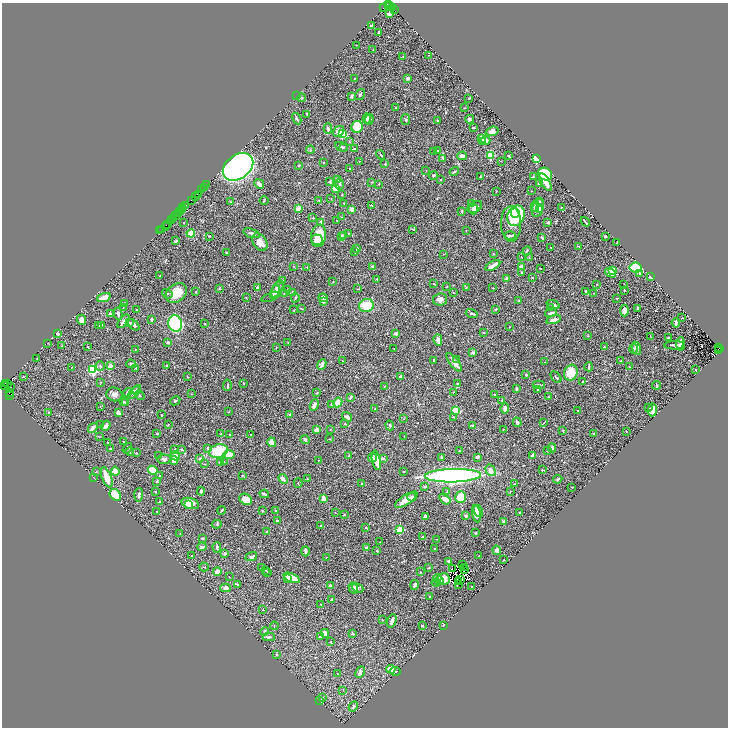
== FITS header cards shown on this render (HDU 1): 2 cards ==
NAXIS1  =                 1452
NAXIS2  =                 1451

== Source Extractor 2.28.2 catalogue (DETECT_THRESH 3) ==
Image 1452 x 1451 px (HDU 1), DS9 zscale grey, zoomed out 1/2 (1 PNG px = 2 x 2 image px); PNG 730 x 730 px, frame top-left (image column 1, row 1450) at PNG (2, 3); each listed source drawn as its Kron ellipse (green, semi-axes under 4 px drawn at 4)
Background 0.712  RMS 0.031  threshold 0.0918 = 3 sigma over >= 5 px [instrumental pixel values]
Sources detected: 584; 55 cannot appear on this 1/2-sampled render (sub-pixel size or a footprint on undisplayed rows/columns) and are neither listed nor drawn; of the other 529, the 500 brightest by FLUX_AUTO listed and drawn (29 fainter detections omitted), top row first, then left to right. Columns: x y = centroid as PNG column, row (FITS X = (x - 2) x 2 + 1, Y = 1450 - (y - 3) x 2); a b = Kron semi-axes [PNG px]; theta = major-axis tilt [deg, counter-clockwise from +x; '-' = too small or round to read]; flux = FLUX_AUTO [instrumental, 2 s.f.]
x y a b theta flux
389 5 3 1 - 91
389 7 4 2 - 370
392 7 3 2 - 660
383 8 3 1 - 42
394 9 3 2 - 360
389 14 3 2 - 59
371 26 3 2 - 7.9
378 32 3 2 - 11
356 45 3 2 - 2.2
373 50 3 1 - 2.6
429 55 3 2 - 2.7
403 57 2 2 - 2.7
408 78 2 2 - 25
354 79 2 2 - 2
360 95 6 3 57 9.7
297 96 3 2 - 3
351 96 4 2 - 12
302 98 4 3 - 5.6
469 98 2 2 - 3.9
396 108 3 2 - 5
465 108 3 2 - 2.2
307 114 3 2 - 4.7
367 118 5 4 - 20
297 119 6 3 -63 10
369 119 5 3 - 8.9
406 119 5 4 - 8
470 119 4 3 - 13
437 121 3 3 - 4.8
357 127 6 6 - 190
473 128 3 1 - 4.7
328 129 5 3 - 13
338 131 6 4 38 31
492 131 7 4 18 29
342 134 3 3 - 370
481 138 4 3 - 41
486 140 4 3 - 30
482 141 3 2 - 5.6
349 142 3 2 - 3.9
341 147 6 3 -28 7.4
343 147 4 3 - 4.5
354 149 4 2 - 10
310 150 4 3 - 6.8
438 151 4 3 - 4.8
434 152 3 2 - 3.1
380 155 5 2 - 4.5
491 155 3 3 - 320
462 156 5 3 - 20
509 156 2 2 - 9.8
443 158 3 3 - 4.4
536 158 3 2 - 280
359 161 2 2 - 2
501 161 2 2 - 2.3
323 163 2 2 - 3
385 164 2 2 - 5.5
299 165 2 2 - 6.5
238 167 17 12 36 3300
349 168 2 2 - 2.3
426 171 2 2 - 2
454 171 5 2 - 6
545 174 7 6 - 330
434 175 4 2 - 8.7
480 177 3 2 - 4.3
533 177 2 2 - 6.4
338 179 3 3 - 14
441 180 2 2 - 6.3
330 182 3 2 - 5.1
372 182 3 2 - 4
545 182 10 4 -58 40
207 184 2 1 - 89
259 184 5 3 - 30
339 184 5 3 - 12
379 184 2 2 - 3.8
539 184 4 2 - 22
204 187 2 1 - 21
335 188 3 3 - 70
202 190 3 1 - 69
496 191 2 1 - 2.4
531 191 2 2 - 2.3
198 194 3 1 - 260
342 195 2 2 - 3.8
195 197 3 2 - 160
331 198 2 2 - 2
191 200 2 1 - 32
264 200 4 2 - 6.1
319 201 3 2 - 4.7
539 201 3 3 - 13
231 202 3 2 - 3.4
344 203 2 2 - 3.9
471 204 4 3 - 15
186 205 2 1 - 130
371 205 3 2 - 3.3
535 206 6 3 77 12
475 207 8 5 30 30
561 207 2 1 - 2.1
183 208 2 1 - 65
298 208 3 3 - 63
538 208 9 5 74 36
352 209 4 4 - 31
473 209 5 4 - 17
182 210 2 1 - 49
540 210 4 3 - 7.4
179 211 3 1 - 270
462 211 3 2 - 7.7
178 213 3 1 - 280
515 213 5 3 - 140
176 215 3 2 - 190
516 216 10 8 67 530
342 217 2 2 - 3.7
173 218 3 2 - 99
313 218 3 2 - 3.4
172 220 2 1 - 74
337 220 2 2 - 3.6
184 222 2 2 - 2.8
320 222 3 3 - 21
548 222 3 2 - 15
585 222 5 1 - 8.4
511 224 18 10 -90 89
167 225 3 2 - 210
165 226 2 1 - 17
162 229 2 1 - 45
413 229 4 2 - 6.7
160 231 3 1 - 64
466 231 3 2 - 2.8
191 233 4 4 - 77
252 233 9 3 -17 20
348 234 3 2 - 2.7
209 236 2 2 - 2.4
318 236 11 7 80 110
341 236 3 2 - 4.3
343 236 4 2 - 6.4
510 236 5 3 - 13
605 236 2 2 - 13
542 238 4 2 - 10
317 240 6 5 - 87
176 241 3 2 - 9.3
260 242 9 6 -56 58
617 242 2 1 - 3.2
578 246 3 2 - 2.9
551 247 2 2 - 2.7
357 249 3 3 - 10
527 251 5 3 - 5.6
354 252 3 2 - 2.8
227 253 3 3 - 4.2
443 254 2 2 - 2.1
493 254 2 2 - 2.2
521 257 2 2 - 2.3
529 257 2 2 - 2.5
294 266 2 2 - 2.7
493 266 8 2 30 62
521 266 4 3 - 26
307 267 2 2 - 7.5
373 267 4 3 - 12
540 268 2 1 - 2.7
636 268 6 5 - 160
613 270 3 3 - 58
522 273 3 2 - 9.1
610 273 6 3 -31 52
640 273 3 3 - 7
160 276 3 2 - 2.6
651 277 3 2 - 22
506 278 3 2 - 13
532 278 2 2 - 4.5
377 279 3 2 - 5.5
282 280 3 2 - 4.1
333 282 3 2 - 3.2
434 284 2 2 - 3.3
597 284 3 2 - 5.2
624 284 2 2 - 3.1
257 287 2 2 - 10
446 287 2 1 - 2.9
466 287 4 2 - 4.2
219 288 4 3 - 4.4
493 288 3 2 - 2.3
277 289 9 5 61 43
288 289 3 3 - 4.3
358 289 4 2 - 3
624 290 2 2 - 4.4
586 291 4 3 - 9.3
196 292 2 2 - 3.6
275 292 7 4 67 26
292 292 3 2 - 4.6
453 292 3 2 - 2.8
176 293 12 8 37 100
284 293 2 2 - 2.3
594 293 3 2 - 3.7
167 294 6 3 -34 9
246 297 3 2 - 3.1
271 297 9 3 20 17
104 298 7 3 19 63
295 298 4 3 - 8.2
323 298 5 3 - 27
617 298 2 2 - 3.8
440 299 7 6 - 27
519 300 3 2 - 3.4
323 301 3 3 - 16
124 303 3 2 - 6
553 305 7 2 -19 19
366 306 7 6 - 140
123 308 3 2 - 3.7
551 308 3 2 - 3.8
638 308 3 2 - 10
136 309 2 2 - 2.8
301 309 3 2 - 4.9
496 309 3 2 - 5.7
294 310 3 2 - 3.8
625 310 6 4 88 34
551 313 6 2 11 15
110 314 3 3 - 12
118 314 6 3 -80 14
472 314 6 3 -16 14
682 318 2 1 - 2.8
151 319 4 3 - 9
82 320 5 4 - 26
554 320 7 3 14 23
124 321 8 2 51 30
129 323 4 3 - 9.5
175 323 8 7 - 1200
676 323 4 2 - 11
205 324 2 2 - 3.1
98 325 3 2 - 3.5
101 325 3 2 - 5.2
134 325 7 3 -41 20
509 327 2 1 - 2
57 333 4 3 - 8.1
484 333 3 3 - 4.2
396 334 2 2 - 51
588 336 3 2 - 2.7
650 336 2 2 - 2
668 338 2 1 - 3.7
438 340 6 3 -75 33
288 342 3 2 - 2.7
48 343 2 1 - 2
167 343 3 3 - 11
681 344 7 3 88 29
674 345 10 2 2 12
62 346 3 2 - 2.7
88 346 3 2 - 2.3
604 347 3 3 - 3.7
718 347 2 1 - 110
276 348 3 2 - 2.6
636 348 7 4 -78 21
719 348 3 1 - 130
394 349 3 2 - 2.3
633 349 5 3 - 6.3
136 350 2 2 - 2.4
719 351 2 1 - 330
473 353 2 2 - 37
37 358 2 1 - 2.9
434 360 3 2 - 7.4
457 360 3 2 - 3.6
343 361 2 1 - 3.7
621 361 4 2 - 4.8
454 362 11 4 -53 33
545 362 2 1 - 2
131 364 5 3 - 14
322 364 5 3 - 30
167 365 3 2 - 4.5
100 366 5 3 - 5.3
110 366 3 3 - 47
71 367 2 2 - 2.2
589 367 4 2 - 15
630 367 3 2 - 2.2
136 368 3 3 - 5.7
93 370 3 3 - 780
695 370 2 2 - 4.5
571 373 8 6 73 130
526 375 3 2 - 7.5
23 376 3 2 - 2.8
187 376 3 2 - 2.8
400 377 3 2 - 13
556 377 6 2 -48 5.8
101 382 3 2 - 2.7
582 382 2 2 - 3.2
5 383 2 1 - 17
243 383 2 2 - 6.4
457 383 2 2 - 2.4
8 384 2 1 - 57
4 385 2 1 - 18
227 385 6 2 85 7.5
539 385 6 3 0 7.5
656 385 4 2 - 6
384 386 3 3 - 4.1
10 387 3 1 - 280
516 389 3 2 - 15
538 389 4 3 - 6.5
136 390 4 3 - 7.4
128 392 5 2 - 26
134 392 8 3 46 13
453 392 2 2 - 2.1
10 393 2 1 - 120
317 393 3 3 - 4.3
114 394 8 7 - 25
191 394 2 2 - 4
10 395 3 1 - 65
140 395 5 3 - 7
495 395 3 2 - 6.4
350 397 4 3 - 8.6
549 397 4 3 - 5
502 400 2 2 - 4.8
175 401 5 3 - 9.3
123 402 2 2 - 3.9
125 402 3 2 - 5.8
338 402 5 4 - 71
314 405 6 3 67 25
332 405 4 3 - 10
100 406 3 2 - 2.9
505 408 5 3 - 25
648 408 3 2 - 4.8
375 409 3 2 - 4.6
456 410 3 3 - 210
653 410 6 3 84 55
578 411 2 2 - 3.9
49 412 2 2 - 2.2
228 412 3 2 - 2.4
118 413 4 3 - 25
161 415 2 2 - 4.7
290 415 3 3 - 14
347 417 5 3 - 21
453 417 4 2 - 3.9
403 419 2 2 - 2.8
517 422 4 3 - 21
544 423 3 2 - 2.9
100 424 3 2 - 3.8
168 424 2 2 - 4.1
345 424 3 2 - 4.9
390 425 5 3 - 9.5
106 426 5 3 - 23
473 426 3 2 - 14
93 428 5 3 - 27
330 429 3 2 - 3.9
503 429 2 2 - 2.9
316 430 2 2 - 82
563 430 4 3 - 5.2
626 431 2 2 - 2.4
157 433 2 2 - 12
221 434 3 2 - 6.2
594 434 2 2 - 9.6
230 435 3 2 - 5.3
251 435 2 1 - 3.2
99 436 4 2 - 3.5
404 436 3 2 - 2.2
330 439 2 2 - 2.7
305 440 4 3 - 11
107 442 2 1 - 2
124 442 3 2 - 2.9
272 442 5 4 - 42
127 448 6 3 56 5.8
208 448 3 3 - 10
552 448 4 3 - 9.4
111 449 3 2 - 9.2
175 449 3 3 - 5.5
182 450 3 2 - 7.9
547 450 3 2 - 6
218 451 9 6 15 280
459 451 2 2 - 3.1
130 452 4 3 - 12
136 453 2 2 - 5.7
229 455 5 4 - 58
533 455 3 3 - 21
159 456 3 3 - 5.8
175 456 5 4 - 33
349 456 3 2 - 4
442 457 4 3 - 5
477 457 3 3 - 11
199 458 4 3 - 6.4
372 458 5 4 - 15
383 458 4 3 - 7.3
164 459 7 4 -4 16
376 460 10 3 -79 75
174 461 4 4 - 24
224 461 3 2 - 2
318 461 3 2 - 3
220 462 4 3 - 7
205 464 3 2 - 2.8
153 470 5 3 - 110
491 470 6 4 -60 40
542 470 2 2 - 5.9
115 471 4 4 - 36
403 471 2 2 - 2.5
96 472 3 2 - 2.8
160 475 3 2 - 4
242 475 4 2 - 3.4
453 476 28 6 1 2100
107 477 10 4 -69 110
94 478 3 2 - 2.1
283 479 5 4 - 25
307 479 2 2 - 3.7
558 479 5 3 - 7.2
157 481 3 3 - 8.3
298 483 5 2 - 3.7
362 483 2 2 - 2
514 484 3 2 - 2.5
425 487 4 2 - 9.1
572 487 2 1 - 3.7
155 491 3 2 - 4.9
201 491 4 3 - 15
510 491 2 2 - 3.5
447 492 3 2 - 4.6
264 494 5 2 - 11
115 495 6 5 - 110
139 495 6 3 86 19
412 497 4 4 - 14
461 497 6 5 - 160
246 499 7 5 -33 58
324 499 4 3 - 46
445 499 6 3 -37 38
406 500 13 5 32 60
160 502 3 2 - 6
190 503 9 5 -16 83
188 505 3 3 - 21
222 510 4 2 - 5.4
157 511 3 2 - 3.8
262 511 3 2 - 4.2
275 511 2 2 - 3
478 511 6 4 -61 19
520 512 3 2 - 5.6
335 513 3 2 - 2.1
476 514 9 4 -80 37
344 515 2 2 - 8.9
425 516 3 2 - 19
466 516 3 3 - 15
278 521 3 2 - 11
504 522 3 3 - 22
217 524 5 4 - 8.3
321 525 2 2 - 4.8
366 528 3 2 - 5.7
400 529 3 3 - 280
267 532 3 3 - 7.3
476 533 3 2 - 3.8
180 534 2 2 - 2
423 536 2 2 - 4
202 538 3 2 - 5.8
437 539 3 3 - 3.4
380 542 2 2 - 2.1
202 547 4 2 - 16
217 547 5 2 - 12
366 548 3 2 - 11
435 548 2 2 - 4.5
497 550 5 4 - 24
306 551 5 2 - 20
377 551 2 2 - 4.3
225 553 4 3 - 9.8
192 556 2 2 - 4.1
478 556 3 2 - 3.2
251 557 6 3 19 22
326 557 3 2 - 2.2
504 560 2 1 - 2.3
449 561 3 2 - 11
463 564 2 1 - 2.1
204 567 5 2 - 3.4
262 567 2 2 - 8.1
464 567 2 1 - 4.1
429 568 2 2 - 2.8
452 568 2 1 - 3.5
265 570 4 2 - 4.4
465 570 2 1 - 6.5
217 571 4 3 - 39
421 572 2 2 - 2.3
267 573 2 2 - 2.5
229 577 3 2 - 2.5
288 578 2 2 - 22
292 578 8 4 -24 130
437 578 4 4 - 26
444 579 6 5 - 64
461 579 2 1 - 4.4
439 580 4 2 - 7.5
458 581 2 1 - 3
436 583 4 3 - 6.3
238 584 4 3 - 6.7
459 584 2 1 - 2.6
330 585 2 2 - 30
415 585 5 2 - 12
472 586 2 2 - 4.4
226 588 5 4 - 28
353 588 6 4 -59 33
357 588 6 4 -30 13
429 597 2 2 - 3
332 599 3 2 - 6.3
321 604 2 2 - 3.4
263 610 2 2 - 2.9
382 619 2 2 - 2
392 621 7 3 70 22
422 625 3 3 - 5.6
444 625 3 2 - 5.8
274 626 4 2 - 3.8
264 632 4 3 - 11
325 633 4 4 - 28
352 633 4 2 - 4.4
320 636 3 3 - 11
269 637 6 3 1 10
331 642 2 2 - 3.4
276 655 3 3 - 4.4
391 669 5 3 - 50
395 671 5 2 - 5.5
360 672 6 4 63 21
338 674 3 1 - 2.4
343 690 3 2 - 2.6
323 697 2 2 - 3.4
320 700 3 2 - 11
353 706 5 4 - 10
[29 fainter detections neither listed nor drawn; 55 sub-pixel or undisplayed-footprint detections neither listed nor drawn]